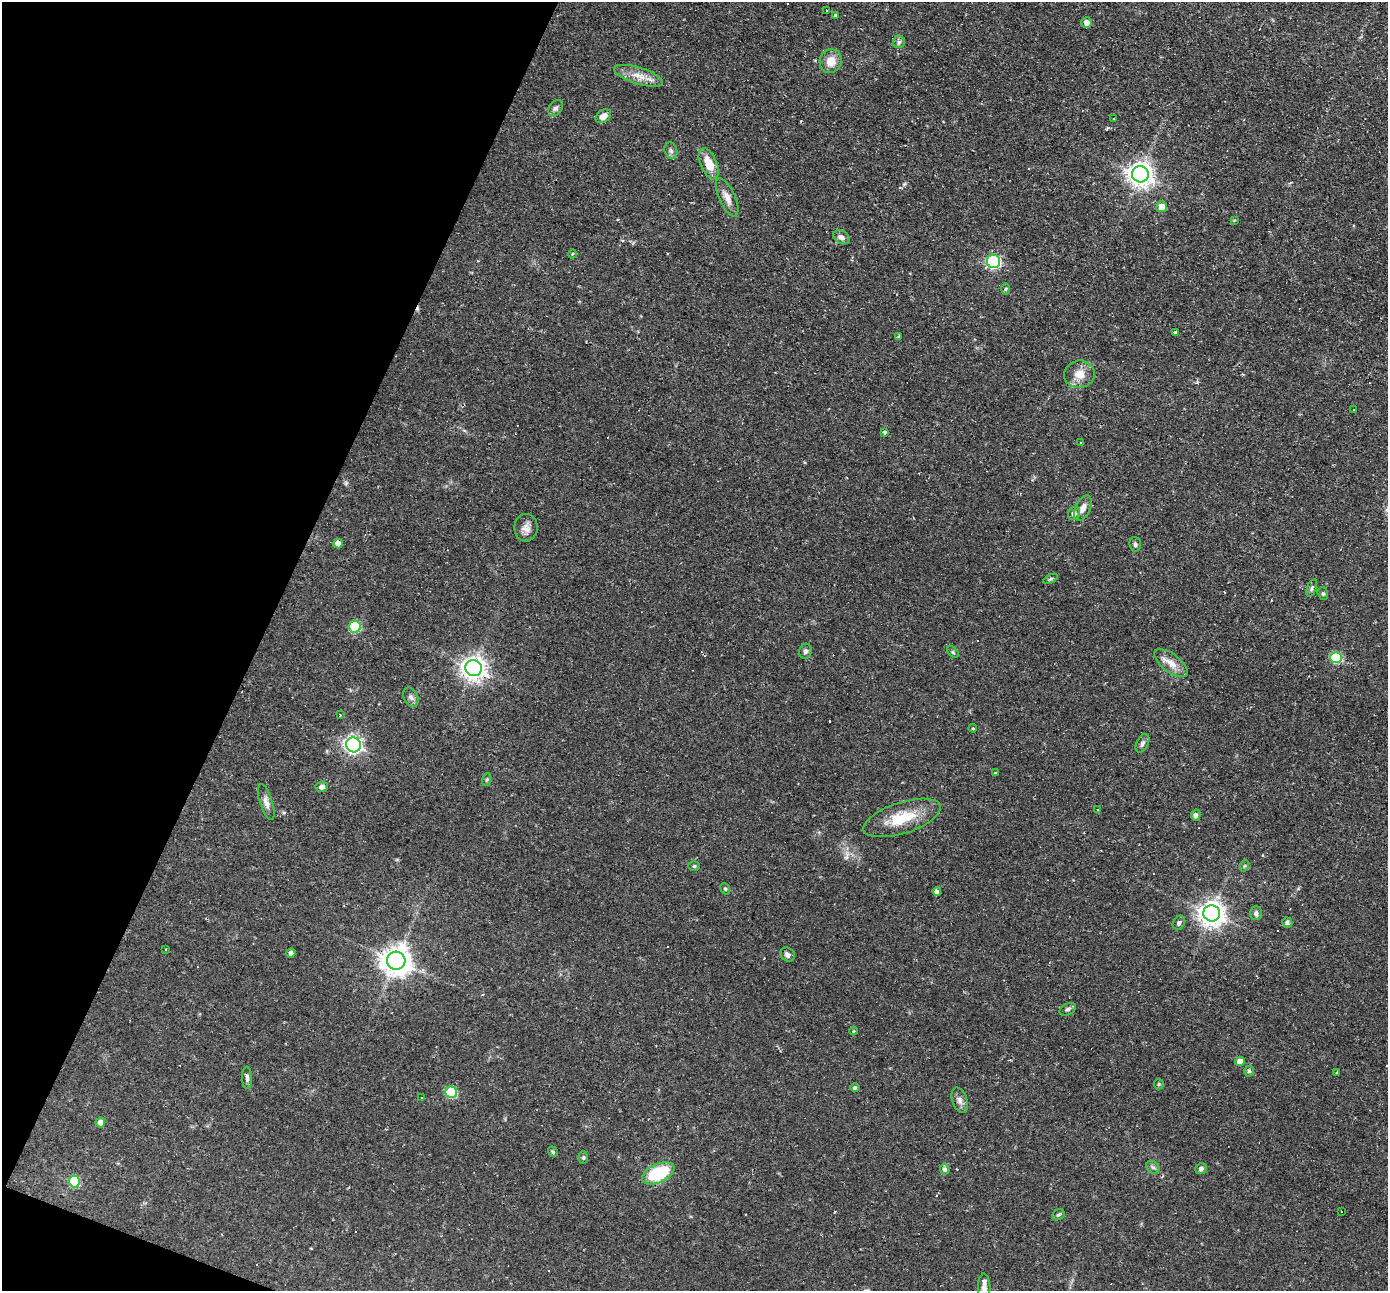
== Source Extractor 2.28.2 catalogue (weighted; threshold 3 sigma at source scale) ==
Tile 9 of 4 x 4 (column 1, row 3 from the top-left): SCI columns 1-1386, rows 1557-2845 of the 5542 x 5557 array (HDU 1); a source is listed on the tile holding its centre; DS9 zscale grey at full resolution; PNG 1390 x 1293 px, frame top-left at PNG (2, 2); each listed source drawn as its Kron ellipse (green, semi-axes under 4 px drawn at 4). Shown black and unused: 19% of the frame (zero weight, under 2 of 3 exposures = <1% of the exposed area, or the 3 px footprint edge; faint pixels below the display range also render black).
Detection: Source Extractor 2.28.2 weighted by HDU 2 'WHT'; one run over the whole footprint, this tile lists its part. Background 0.0583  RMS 0.0047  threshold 0.021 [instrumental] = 3 sigma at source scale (4.5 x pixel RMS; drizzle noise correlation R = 1.50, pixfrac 1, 0.05/0.05 arcsec/px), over >= 5 px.
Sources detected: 97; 11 cosmic-ray / hot-pixel residue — neither listed nor drawn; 1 inside a brighter listed object's ellipse — not listed separately; the other 85 listed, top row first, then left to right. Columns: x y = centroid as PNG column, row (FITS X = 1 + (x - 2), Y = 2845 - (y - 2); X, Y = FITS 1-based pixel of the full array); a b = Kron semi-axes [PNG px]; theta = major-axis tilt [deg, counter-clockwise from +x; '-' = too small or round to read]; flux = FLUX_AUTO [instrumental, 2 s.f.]
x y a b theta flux
827 11 3 2 - 0.65
835 15 4 3 - 0.65
1087 22 5 5 - 2.8
899 42 6 6 - 1.1
831 61 12 11 - 5.8
639 76 25 8 -17 5.8
556 108 9 6 56 1.5
603 116 8 6 34 3.6
1114 118 3 2 - 0.36
671 151 8 6 -73 1.3
709 164 17 8 -66 8
1140 174 8 8 - 410
727 198 20 8 -66 3.9
1162 207 5 5 - 5.9
1234 220 4 3 - 0.45
841 237 9 6 -30 1.9
572 254 4 3 - 0.47
993 261 6 6 - 67
1006 289 6 4 89 0.63
1175 333 3 3 - 1.2
899 336 4 2 - 0.69
1079 374 15 13 8 5.7
1354 409 3 3 - 0.84
884 432 4 3 - 1.7
1081 443 3 2 - 0.5
1083 508 13 7 65 3.4
1074 513 7 6 - 1.9
526 528 14 11 89 3.4
338 543 5 4 - 3.4
1135 544 7 6 - 1
1050 579 8 4 27 0.72
1312 588 9 4 72 1
1323 594 7 5 -73 0.82
355 627 6 6 - 31
805 651 7 6 - 1.3
953 652 7 4 -46 0.64
1336 658 6 5 - 27
1171 663 20 9 -37 5.2
474 668 8 8 - 350
411 697 10 7 -63 1.6
340 715 3 2 - 0.32
973 728 4 3 - 0.63
1142 743 10 6 63 1.6
353 745 7 7 - 170
995 773 3 3 - 0.57
487 780 6 4 70 0.68
322 787 6 5 - 1.5
266 802 19 6 -73 2.6
1098 810 3 2 - 0.73
1196 815 6 4 77 1.2
902 818 40 15 18 16
694 866 6 5 - 0.7
1244 866 6 4 70 0.56
725 889 6 4 -68 0.63
937 891 4 4 - 2
1212 913 8 8 - 450
1256 913 7 5 -89 1.3
1179 923 7 5 60 1.2
1287 923 5 5 - 1.2
166 949 3 2 - 0.31
291 953 4 4 - 1.6
787 955 8 6 -42 1.8
396 961 9 9 - 640
1068 1009 9 5 30 1.2
853 1031 4 3 - 0.45
1240 1061 5 4 - 4.1
1249 1071 5 5 - 0.96
1336 1073 4 2 - 0.44
247 1078 11 5 -88 1.5
1159 1084 5 5 - 0.6
855 1088 4 4 - 1
451 1092 6 5 - 29
422 1098 3 2 - 0.75
960 1100 13 7 -69 2.3
100 1122 5 5 - 2.5
553 1152 5 5 - 0.7
583 1158 6 4 89 0.68
1153 1167 7 5 -43 1.1
945 1169 5 4 - 1.4
1201 1169 6 5 - 1.3
658 1173 17 9 24 26
74 1181 6 5 - 22
1341 1211 3 3 - 2
1058 1215 6 5 - 0.81
984 1288 15 6 -89 3.1
Isophote crosses this tile's border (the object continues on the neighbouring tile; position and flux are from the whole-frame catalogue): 1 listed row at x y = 984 1288